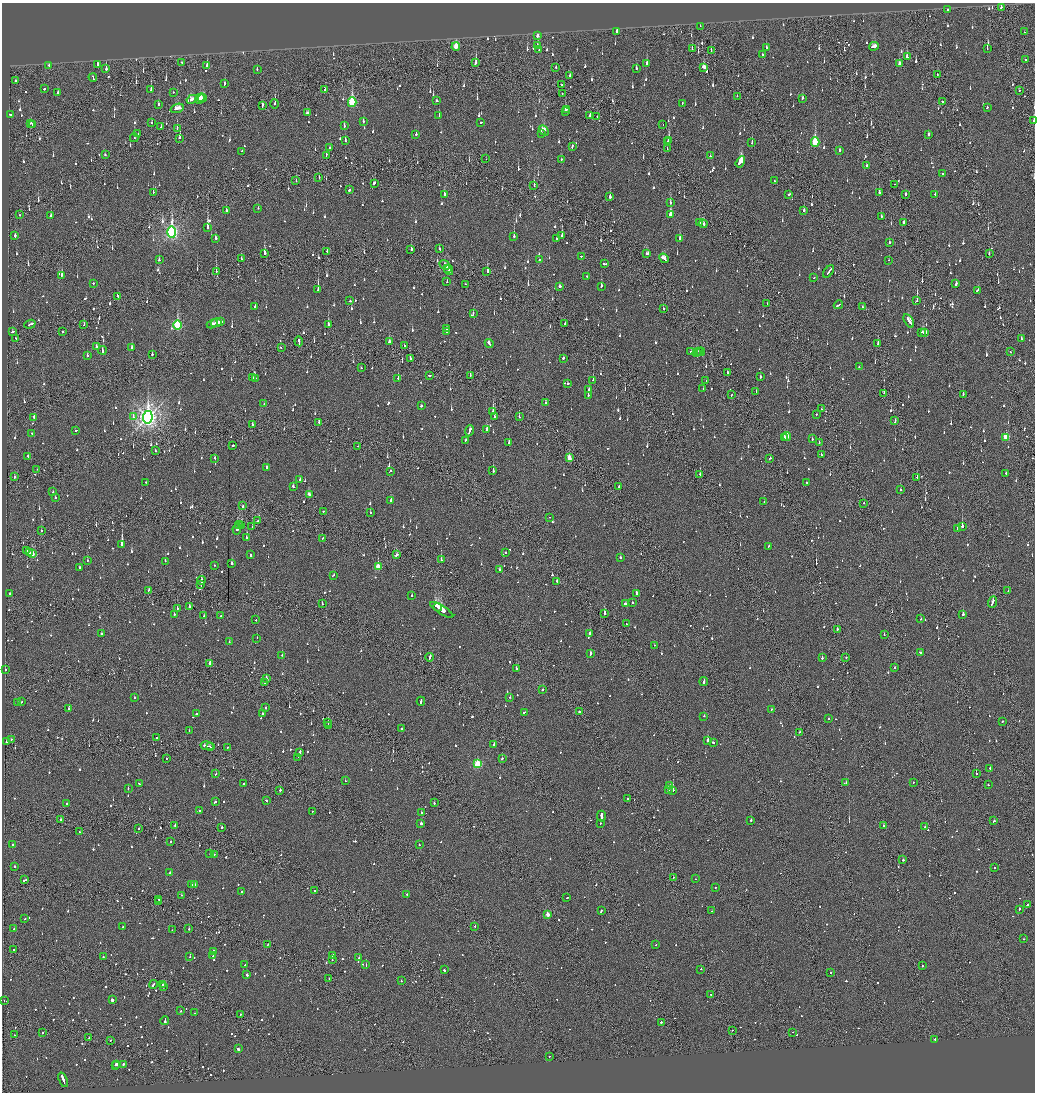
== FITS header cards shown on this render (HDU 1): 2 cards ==
NAXIS1  =                 2065
NAXIS2  =                 2180

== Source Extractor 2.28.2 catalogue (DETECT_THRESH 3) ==
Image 2065 x 2180 px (HDU 1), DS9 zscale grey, zoomed out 1/2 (1 PNG px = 2 x 2 image px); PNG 1037 x 1094 px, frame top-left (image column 1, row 2179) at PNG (2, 3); each listed source drawn as its Kron ellipse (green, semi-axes under 4 px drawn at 4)
Background -0.144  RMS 0.073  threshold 0.22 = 3 sigma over >= 5 px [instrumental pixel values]
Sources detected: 1691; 77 cannot appear on this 1/2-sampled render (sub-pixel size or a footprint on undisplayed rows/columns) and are neither listed nor drawn; of the other 1614, the 500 brightest by FLUX_AUTO listed and drawn (1114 fainter detections omitted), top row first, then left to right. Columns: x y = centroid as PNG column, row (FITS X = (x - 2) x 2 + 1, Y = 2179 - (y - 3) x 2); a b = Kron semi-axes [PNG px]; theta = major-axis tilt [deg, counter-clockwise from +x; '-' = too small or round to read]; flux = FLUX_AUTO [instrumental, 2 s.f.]
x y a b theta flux
1001 7 2 2 - 210
947 9 2 2 - 120
700 26 2 1 - 140
617 31 2 2 - 150
1024 32 2 1 - 94
537 36 2 2 - 590
537 45 3 2 - 56
874 46 5 2 - 160
456 47 4 3 - 350
766 47 2 2 - 57
692 48 4 2 - 91
987 48 2 2 - 75
539 49 2 2 - 70
711 51 3 1 - 84
762 55 2 2 - 130
907 57 3 2 - 88
1025 59 2 2 - 65
182 62 2 2 - 69
476 62 4 2 - 280
899 63 3 2 - 84
98 64 3 3 - 95
647 64 3 2 - 170
49 65 2 1 - 100
207 66 4 2 - 68
556 67 2 2 - 59
704 67 3 3 - 130
636 68 3 2 - 59
106 69 3 2 - 210
257 69 2 2 - 72
937 74 2 1 - 160
570 76 3 2 - 70
93 77 4 2 - 150
15 81 3 1 - 59
224 84 4 2 - 96
562 85 2 1 - 56
44 89 2 2 - 92
151 90 3 2 - 86
325 90 3 2 - 100
1019 90 2 1 - 160
173 92 2 2 - 70
57 93 2 2 - 58
562 93 2 2 - 73
737 96 2 2 - 60
200 98 5 3 - 290
202 98 4 1 - 180
802 98 3 2 - 75
192 99 5 3 - 150
437 101 2 2 - 270
352 102 5 3 - 1100
942 102 2 2 - 140
682 103 2 2 - 77
159 104 3 2 - 64
275 104 5 1 - 290
262 105 3 2 - 71
987 107 2 2 - 170
177 108 7 3 18 210
566 109 4 2 - 59
565 111 3 2 - 230
307 113 3 2 - 150
11 114 4 2 - 440
439 115 3 2 - 97
590 116 3 2 - 66
597 117 2 1 - 63
1034 120 4 2 - 68
363 121 3 2 - 88
152 122 2 2 - 130
481 122 2 2 - 130
31 123 3 2 - 71
32 124 2 2 - 63
663 124 2 1 - 160
344 126 2 2 - 95
161 127 2 1 - 90
177 129 3 1 - 57
544 130 6 3 -50 200
138 134 2 2 - 58
416 134 2 2 - 88
541 134 2 2 - 190
928 134 2 2 - 75
134 138 4 2 - 76
180 138 3 2 - 200
345 140 3 2 - 65
669 140 4 2 - 400
668 141 2 1 - 81
815 142 4 3 - 730
752 143 3 1 - 82
572 146 3 2 - 110
330 148 3 2 - 140
667 149 2 1 - 99
840 150 2 2 - 120
242 151 2 2 - 77
105 155 2 2 - 100
326 156 4 1 - 470
710 156 2 2 - 66
486 159 2 1 - 63
561 160 2 2 - 65
740 162 6 3 57 820
866 165 2 2 - 57
942 173 2 2 - 91
319 177 2 1 - 61
296 181 2 1 - 64
774 181 3 2 - 110
374 183 3 3 - 77
894 184 2 1 - 92
534 186 4 2 - 350
349 190 2 2 - 300
153 192 2 1 - 72
879 192 3 2 - 210
445 194 3 2 - 100
789 194 2 2 - 76
906 194 2 2 - 270
935 194 2 2 - 59
610 197 2 2 - 450
670 203 3 2 - 90
258 208 2 2 - 96
226 210 3 2 - 96
804 210 3 2 - 200
19 215 2 2 - 84
670 215 3 2 - 600
50 216 3 2 - 58
881 216 2 2 - 72
904 222 3 2 - 68
699 223 2 2 - 110
703 224 4 2 - 260
208 228 2 2 - 240
172 232 6 4 -89 3900
562 235 3 2 - 160
15 236 3 2 - 200
514 236 3 2 - 230
215 238 3 2 - 65
556 238 2 2 - 210
680 238 3 2 - 140
889 242 2 2 - 770
439 249 3 2 - 63
411 250 3 2 - 340
327 251 2 1 - 180
264 253 3 2 - 250
647 254 3 3 - 140
989 254 2 1 - 68
581 256 2 1 - 61
664 258 5 2 - 300
241 259 3 2 - 68
539 259 2 2 - 91
159 260 2 2 - 89
889 260 2 1 - 71
604 264 3 2 - 160
445 265 5 3 - 180
448 268 3 2 - 160
449 270 5 2 - 300
216 271 2 1 - 320
487 271 3 2 - 250
829 271 7 2 50 380
62 275 3 2 - 160
587 276 2 2 - 71
814 278 2 2 - 64
447 282 3 2 - 68
93 283 2 2 - 68
465 284 2 1 - 130
956 284 3 2 - 150
560 286 2 2 - 71
601 286 3 2 - 99
318 290 3 2 - 870
978 290 3 2 - 170
117 296 3 2 - 83
350 301 2 2 - 70
917 301 3 1 - 120
767 303 2 1 - 120
838 305 5 2 - 220
255 306 2 2 - 63
862 307 2 1 - 140
663 309 2 2 - 70
473 314 2 2 - 110
909 321 7 2 -60 280
220 322 3 2 - 120
216 323 5 1 - 180
30 324 6 2 21 210
212 324 6 2 24 180
328 324 2 2 - 420
565 324 2 2 - 93
84 325 3 1 - 75
178 325 5 3 - 1300
446 329 3 2 - 62
63 331 2 2 - 100
12 332 3 2 - 110
446 332 2 2 - 66
922 332 2 2 - 60
925 333 3 2 - 270
16 338 2 2 - 93
1021 339 2 2 - 72
299 341 5 2 - 220
389 342 4 2 - 210
489 344 5 2 - 270
878 344 2 2 - 130
404 346 2 2 - 57
96 347 3 2 - 110
132 348 3 2 - 180
281 348 2 2 - 61
102 350 4 2 - 180
691 351 2 2 - 98
698 351 2 1 - 140
701 352 4 2 - 64
1010 352 2 2 - 200
696 353 3 2 - 250
152 354 2 2 - 77
87 355 2 2 - 170
410 358 2 1 - 220
563 358 2 2 - 120
859 367 2 2 - 64
361 368 2 2 - 67
727 373 2 2 - 90
430 375 3 2 - 250
470 376 3 1 - 74
253 377 2 2 - 110
760 377 2 2 - 74
255 378 2 2 - 80
398 378 2 2 - 80
593 380 2 1 - 63
706 381 2 1 - 83
567 384 3 2 - 76
703 388 2 2 - 140
589 390 2 2 - 86
756 391 2 2 - 70
884 393 2 1 - 74
732 394 3 1 - 120
963 394 2 1 - 93
588 395 2 2 - 93
545 403 2 2 - 81
264 404 2 2 - 110
421 406 2 2 - 120
821 409 2 1 - 79
493 411 3 2 - 260
817 414 2 2 - 56
34 417 4 1 - 350
133 417 2 2 - 170
148 417 6 5 - 9100
494 417 2 2 - 230
519 417 2 2 - 59
895 421 3 2 - 76
319 422 2 2 - 71
252 424 2 2 - 76
487 429 3 2 - 170
76 430 2 2 - 59
469 431 5 2 - 270
32 433 2 2 - 120
787 436 4 3 - 190
1006 437 3 3 - 450
784 438 2 2 - 340
812 439 2 2 - 63
465 440 2 2 - 67
509 442 3 2 - 76
819 443 2 2 - 110
233 446 2 2 - 310
358 446 2 2 - 78
155 451 3 2 - 67
821 455 2 2 - 210
28 456 3 2 - 69
215 458 2 2 - 130
569 458 3 2 - 170
770 458 3 2 - 150
266 468 3 2 - 220
37 469 2 1 - 140
390 471 3 2 - 65
493 471 3 2 - 360
1006 473 2 2 - 66
700 474 3 2 - 140
14 477 2 2 - 80
917 477 2 1 - 140
300 479 3 2 - 71
146 482 2 2 - 74
807 483 2 1 - 61
293 487 3 2 - 130
619 487 2 1 - 68
900 490 2 2 - 63
53 492 2 2 - 74
309 494 3 2 - 250
55 498 2 2 - 160
391 500 2 2 - 94
764 501 2 2 - 75
864 503 2 1 - 210
243 506 2 2 - 72
323 511 2 1 - 110
370 513 2 2 - 98
550 517 2 2 - 70
258 521 2 2 - 74
239 525 4 2 - 340
242 525 3 2 - 150
962 526 2 2 - 600
252 527 2 1 - 71
957 528 2 2 - 100
237 529 5 2 - 540
41 531 2 2 - 63
246 538 2 2 - 380
323 538 2 2 - 100
122 544 3 2 - 2400
769 546 2 2 - 140
27 551 2 2 - 430
506 552 2 1 - 93
29 553 2 2 - 75
32 554 4 2 - 310
251 555 3 2 - 140
397 555 3 2 - 110
620 558 2 2 - 140
87 560 2 2 - 88
441 560 2 2 - 310
165 561 3 2 - 92
232 563 2 2 - 250
214 565 2 2 - 67
378 567 3 3 - 340
79 568 2 2 - 110
500 569 2 2 - 79
333 575 3 2 - 56
201 581 4 2 - 180
557 581 2 2 - 160
201 585 3 1 - 380
149 590 2 1 - 57
1008 591 2 2 - 61
9 593 2 2 - 160
636 593 3 2 - 210
412 596 2 2 - 190
992 602 6 2 67 290
632 603 2 2 - 58
322 604 2 2 - 75
625 604 3 2 - 89
189 607 2 2 - 270
438 607 4 2 - 3600
177 608 2 2 - 96
442 610 13 2 -32 6700
174 614 2 2 - 93
604 614 2 2 - 460
963 614 2 2 - 270
204 616 2 2 - 71
221 616 2 2 - 130
921 619 2 2 - 58
256 620 2 2 - 160
626 624 2 1 - 380
837 629 2 2 - 210
590 633 2 2 - 190
102 634 3 2 - 120
884 635 2 2 - 89
257 638 2 2 - 130
229 642 2 2 - 90
654 645 2 2 - 60
920 652 3 2 - 86
590 654 4 2 - 200
282 655 2 2 - 58
430 657 4 2 - 140
846 657 2 2 - 76
822 658 2 2 - 220
210 663 2 2 - 320
895 668 2 2 - 61
516 669 2 2 - 170
5 670 2 2 - 210
266 678 2 2 - 200
704 682 4 2 - 250
264 683 2 1 - 68
543 689 2 2 - 100
134 697 2 2 - 69
510 697 2 2 - 61
421 701 4 2 - 180
17 702 2 2 - 64
21 702 2 2 - 72
69 708 2 2 - 220
266 708 2 2 - 73
772 709 2 2 - 60
524 712 3 2 - 78
580 712 3 2 - 95
262 713 2 2 - 80
196 714 3 2 - 72
704 716 2 2 - 78
828 718 2 2 - 74
1002 721 2 2 - 92
328 722 2 2 - 100
328 725 2 2 - 69
402 728 2 2 - 78
189 730 2 2 - 74
799 732 2 2 - 78
156 738 2 2 - 85
11 739 2 2 - 66
708 740 4 2 - 240
6 742 2 2 - 56
713 743 2 2 - 290
494 745 2 2 - 160
207 746 6 2 -13 210
210 747 2 2 - 71
227 747 2 2 - 63
299 753 4 2 - 140
298 757 2 1 - 110
166 758 2 1 - 66
502 758 2 2 - 250
478 764 3 3 - 920
990 769 3 2 - 90
216 774 2 2 - 68
976 774 2 1 - 250
345 781 2 2 - 220
913 782 2 2 - 100
846 783 2 2 - 280
139 784 2 2 - 79
244 784 2 2 - 110
670 785 2 2 - 64
988 785 2 2 - 61
128 788 2 2 - 60
668 789 2 2 - 340
280 790 2 2 - 180
673 790 2 2 - 910
628 799 2 2 - 180
266 801 2 2 - 99
215 802 3 2 - 130
67 803 2 2 - 130
434 803 2 2 - 66
199 810 2 2 - 75
312 811 2 1 - 56
421 813 2 2 - 86
601 816 5 2 - 690
61 820 2 1 - 280
751 820 2 2 - 200
994 821 2 2 - 71
421 823 2 2 - 330
600 823 2 2 - 77
175 825 2 2 - 210
883 825 2 2 - 150
925 827 2 2 - 86
139 828 2 1 - 66
222 828 2 2 - 290
80 832 2 2 - 57
170 842 2 2 - 58
12 844 2 2 - 61
419 845 2 2 - 240
210 854 2 1 - 100
214 854 2 2 - 56
903 860 2 2 - 120
14 866 2 2 - 61
994 868 2 2 - 110
170 873 2 2 - 75
673 877 2 1 - 130
695 879 2 2 - 86
25 880 4 2 - 120
191 885 2 2 - 79
195 885 2 2 - 310
715 887 2 2 - 84
315 890 2 1 - 100
241 892 2 2 - 230
407 894 2 2 - 75
182 895 2 2 - 80
567 898 2 2 - 80
159 899 2 2 - 150
159 901 2 1 - 120
1027 905 2 2 - 65
1019 909 3 2 - 120
601 911 3 2 - 96
712 911 2 2 - 70
548 914 3 2 - 190
25 919 2 2 - 110
475 926 2 1 - 100
123 927 2 2 - 65
14 929 2 2 - 220
189 929 2 2 - 260
172 930 2 2 - 57
1023 939 2 2 - 65
267 945 3 1 - 71
656 945 2 2 - 58
14 950 2 2 - 74
213 951 3 2 - 100
332 955 2 2 - 110
213 956 4 2 - 140
103 957 2 2 - 63
190 957 2 2 - 85
359 958 2 2 - 65
332 960 2 2 - 93
245 965 2 2 - 70
366 965 3 2 - 140
922 965 2 1 - 180
701 969 2 2 - 250
444 970 2 2 - 130
830 972 2 2 - 120
247 975 2 2 - 130
329 978 2 2 - 64
401 981 2 2 - 81
153 984 4 2 - 150
163 984 2 1 - 100
163 986 2 2 - 97
711 994 2 2 - 100
4 1000 2 2 - 190
112 1000 2 2 - 1200
180 1011 2 2 - 70
194 1013 2 1 - 58
240 1014 2 2 - 72
165 1021 4 2 - 820
661 1022 2 2 - 330
732 1030 2 2 - 58
42 1032 2 2 - 140
793 1032 2 1 - 95
14 1035 2 1 - 300
89 1038 2 1 - 89
935 1039 2 2 - 330
110 1040 2 2 - 110
238 1049 2 2 - 300
549 1056 2 2 - 210
117 1064 2 2 - 330
123 1064 2 2 - 300
115 1065 2 2 - 410
63 1080 8 2 -71 760
At the frame edge (FLAGS 8, measured only in part): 1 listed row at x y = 1034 120
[1114 fainter detections neither listed nor drawn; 77 sub-pixel or undisplayed-footprint detections neither listed nor drawn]